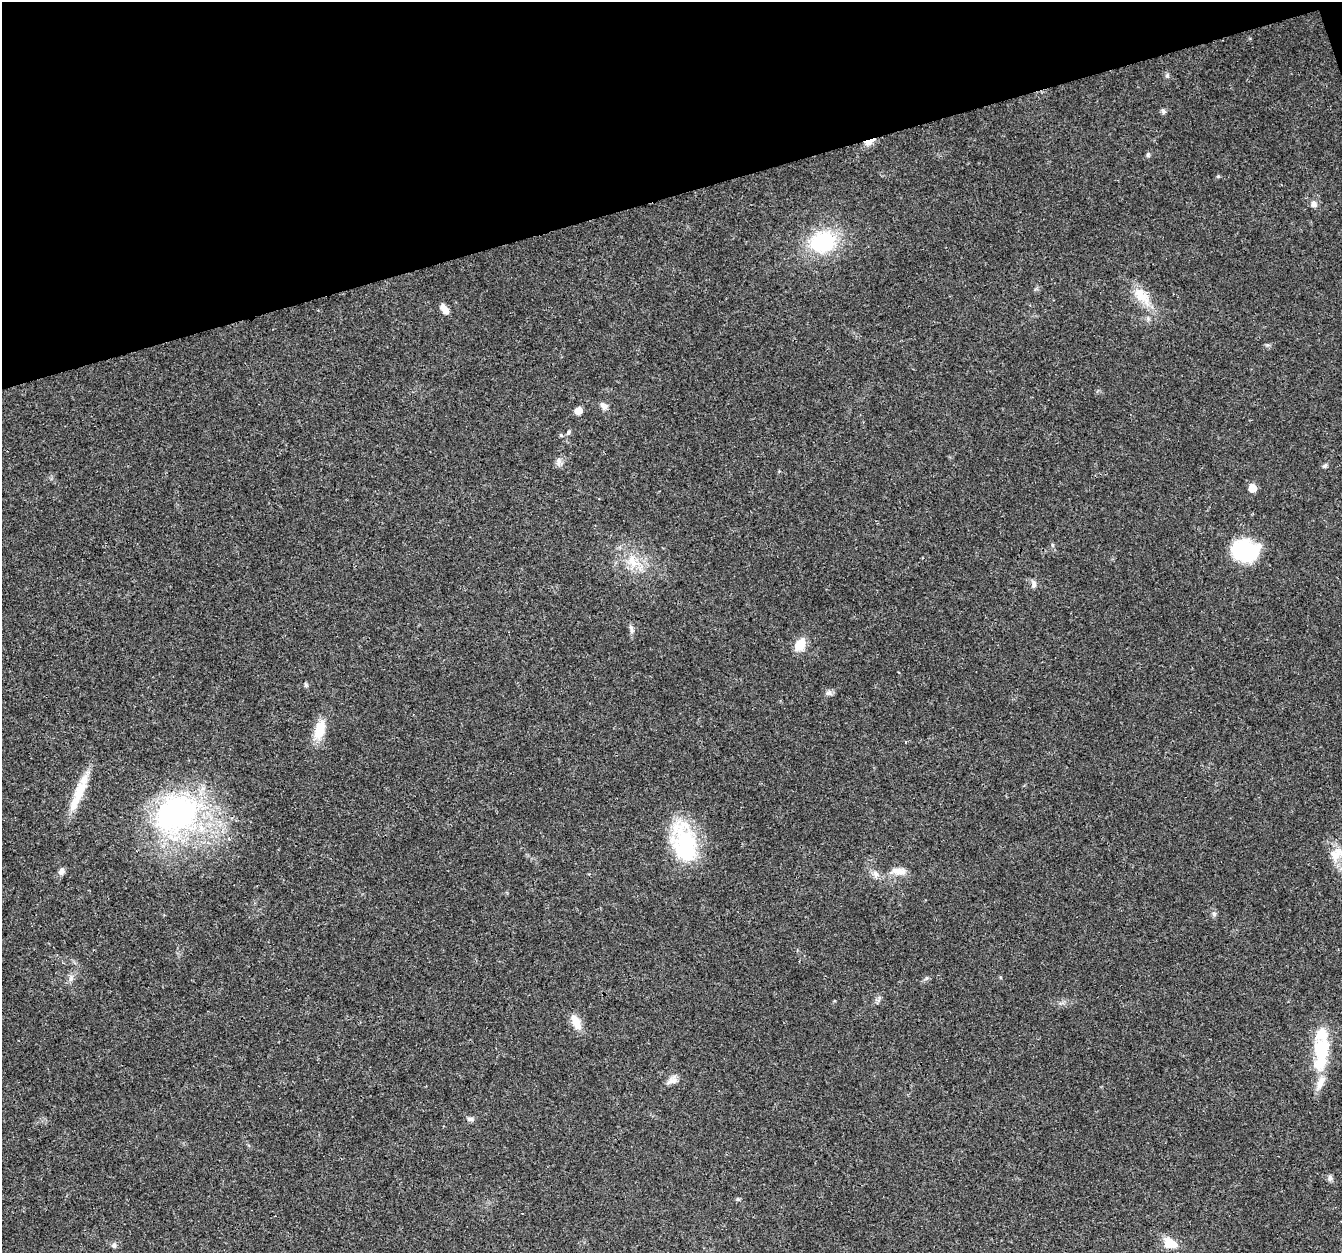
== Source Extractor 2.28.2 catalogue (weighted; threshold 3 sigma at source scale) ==
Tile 3 of 4 x 4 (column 3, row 1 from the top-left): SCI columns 2679-4018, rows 3868-5118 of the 5357 x 5182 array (HDU 1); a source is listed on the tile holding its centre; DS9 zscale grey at full resolution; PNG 1344 x 1255 px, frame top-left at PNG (2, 2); no overlay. Shown black and unused: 16% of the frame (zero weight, under 3 of 4 exposures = <1% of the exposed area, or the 3 px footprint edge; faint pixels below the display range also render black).
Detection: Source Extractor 2.28.2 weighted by HDU 2 'WHT'; one run over the whole footprint, this tile lists its part. Background 0.026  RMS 0.0019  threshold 0.00871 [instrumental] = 3 sigma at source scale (4.5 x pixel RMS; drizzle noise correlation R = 1.50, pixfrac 1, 0.0396/0.0396 arcsec/px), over >= 5 px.
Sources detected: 47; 2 inside a brighter object's white glare — not listed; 1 inside a brighter listed object's ellipse — not listed separately; the other 44 listed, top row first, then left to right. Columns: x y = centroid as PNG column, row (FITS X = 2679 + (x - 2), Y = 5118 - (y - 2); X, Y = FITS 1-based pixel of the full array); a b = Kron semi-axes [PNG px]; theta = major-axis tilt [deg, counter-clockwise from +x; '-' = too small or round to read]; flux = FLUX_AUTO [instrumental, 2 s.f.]
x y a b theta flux
1167 75 6 5 - 0.35
1163 111 7 6 - 0.43
869 142 13 6 25 1.6
1148 155 7 5 71 0.35
1218 176 5 4 - 0.24
1314 204 9 7 -68 0.87
822 242 27 22 15 16
1141 295 28 14 -45 4.3
444 309 12 6 -55 1.4
604 406 12 7 -52 0.88
578 410 7 6 - 1.8
568 432 6 5 - 0.34
561 435 5 4 - 0.26
558 462 13 7 89 0.87
1325 465 7 5 63 0.38
1252 488 5 5 - 3.7
1052 545 6 4 -88 0.26
1244 551 19 14 -19 27
632 561 21 14 -62 4.3
1034 584 12 6 85 0.66
631 628 12 5 -77 0.64
800 644 17 11 57 2.8
306 684 7 4 -45 0.29
829 693 9 7 -9 0.63
320 730 28 13 74 3.8
79 792 35 14 66 5.4
176 813 61 51 21 44
229 839 5 3 - 0.25
684 843 44 24 -76 18
1336 854 21 15 29 3.1
61 871 8 7 - 0.78
899 871 20 9 -12 1.9
875 874 9 8 - 0.98
1214 914 6 6 - 0.44
71 978 11 6 82 0.8
926 978 6 4 89 0.3
576 1022 21 9 -66 2.4
1321 1051 30 18 -87 8.7
674 1081 16 8 -89 1.1
1320 1082 22 9 65 2.2
471 1119 9 5 0 0.54
1330 1178 7 6 - 0.6
1170 1243 15 11 -26 3.6
114 1246 7 7 - 0.5
Overlapping masked pixels (flux is a lower limit): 1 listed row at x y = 869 142
Isophote crosses this tile's border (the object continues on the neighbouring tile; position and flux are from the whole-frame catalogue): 1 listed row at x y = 1336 854